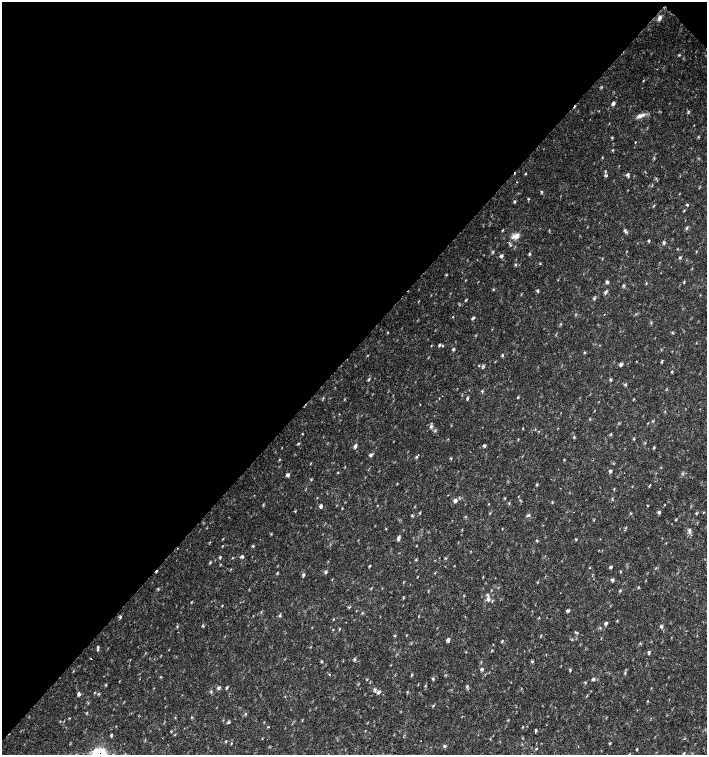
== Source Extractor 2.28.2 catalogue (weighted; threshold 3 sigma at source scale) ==
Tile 2 of 4 x 4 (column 2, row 1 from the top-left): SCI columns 1635-3043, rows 4518-6023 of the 6023 x 6029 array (HDU 1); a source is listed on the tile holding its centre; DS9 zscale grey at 2 x 2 block average (1 PNG px = mean of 2 x 2 image px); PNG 709 x 757 px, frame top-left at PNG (2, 2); no overlay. Shown black and unused: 47% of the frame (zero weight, under 2 of 3 exposures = <1% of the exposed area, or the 3 px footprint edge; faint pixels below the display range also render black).
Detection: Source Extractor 2.28.2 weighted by HDU 2 'WHT'; one run over the whole footprint, this tile lists its part. Background 0.018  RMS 0.0031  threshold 0.0141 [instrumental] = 3 sigma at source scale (4.5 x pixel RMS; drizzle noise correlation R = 1.50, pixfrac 1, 0.0396/0.0396 arcsec/px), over >= 5 px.
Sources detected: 136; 3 cosmic-ray / hot-pixel residue — not listed; the other 133 listed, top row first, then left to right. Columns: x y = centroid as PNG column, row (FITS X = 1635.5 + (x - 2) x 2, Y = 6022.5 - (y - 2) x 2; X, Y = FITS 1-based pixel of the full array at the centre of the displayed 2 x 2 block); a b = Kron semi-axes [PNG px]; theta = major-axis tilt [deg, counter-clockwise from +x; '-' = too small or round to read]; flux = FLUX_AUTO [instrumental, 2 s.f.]
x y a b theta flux
660 17 4 4 - 2.2
679 55 4 2 - 0.55
643 80 4 2 - 0.37
613 104 5 4 - 1.5
640 116 14 5 21 3.7
635 142 3 2 - 0.35
612 150 3 2 - 0.52
525 174 3 2 - 0.49
628 175 5 4 - 1.4
606 176 5 3 - 0.87
515 201 3 3 - 0.71
687 205 4 2 - 0.56
684 210 4 2 - 0.53
687 228 5 3 - 0.84
502 230 4 2 - 0.54
625 230 6 3 -55 1.3
516 236 6 4 17 8.5
648 241 3 2 - 0.58
664 242 5 3 - 0.95
529 254 4 3 - 1
501 256 4 4 - 1.8
680 257 4 2 - 0.78
516 265 3 3 - 0.6
607 282 4 4 - 1.5
646 283 3 2 - 0.46
538 291 3 3 - 0.97
606 292 7 2 68 1.1
594 298 4 2 - 0.68
466 300 4 2 - 0.62
453 317 2 2 - 0.92
473 318 5 3 - 0.94
388 332 3 2 - 0.39
439 345 4 3 - 1
453 349 3 2 - 0.69
584 353 3 2 - 0.47
502 356 3 2 - 0.57
662 361 4 2 - 0.71
621 364 4 4 - 1.4
672 372 3 2 - 0.51
610 380 4 2 - 0.76
518 397 4 2 - 0.54
323 398 3 2 - 0.41
467 399 4 3 - 0.92
431 426 4 4 - 1.5
574 437 3 3 - 0.75
633 439 3 3 - 0.63
484 445 4 3 - 1
355 446 5 4 - 1.7
654 447 3 2 - 0.75
371 455 8 3 44 1.2
416 457 3 3 - 0.84
451 458 3 2 - 0.72
564 460 4 2 - 0.5
610 471 4 3 - 1.1
338 472 3 2 - 0.37
288 475 5 3 - 1.3
537 485 3 3 - 0.66
505 498 3 3 - 0.45
455 501 5 4 - 1.8
263 505 3 2 - 0.53
647 505 2 2 - 0.67
665 505 2 2 - 0.56
321 507 4 4 - 1.4
295 511 3 2 - 0.41
659 512 3 3 - 1.3
703 512 3 2 - 0.34
412 515 3 2 - 0.6
528 515 5 3 - 1.2
676 520 3 2 - 0.52
689 531 8 4 -89 1.9
271 534 3 2 - 0.45
398 538 6 3 81 1.8
253 546 3 3 - 0.65
242 556 4 3 - 1.5
220 557 4 3 - 0.72
210 562 4 2 - 0.63
370 566 4 3 - 0.55
611 567 4 3 - 0.86
620 571 3 2 - 0.41
325 572 4 3 - 0.91
277 573 4 3 - 0.6
303 574 4 4 - 1.1
612 580 5 3 - 1.3
371 588 3 2 - 0.42
488 599 7 4 -60 2.5
349 607 3 3 - 0.59
568 611 4 3 - 1.3
280 616 4 2 - 0.62
120 617 5 2 - 0.83
539 617 5 2 - 0.36
606 624 5 4 - 1.1
177 626 3 2 - 0.42
661 627 5 3 - 1.2
395 635 3 3 - 0.61
448 640 5 4 - 1.6
502 641 4 2 - 0.55
98 649 7 2 81 1
649 652 5 3 - 1
91 659 2 2 - 0.42
354 659 4 2 - 0.69
321 661 3 2 - 0.51
532 661 4 3 - 0.79
482 669 5 3 - 1
570 671 3 2 - 0.61
329 674 3 2 - 0.77
412 675 3 3 - 0.55
367 679 3 2 - 0.44
433 679 4 2 - 0.76
593 679 4 3 - 1.4
425 686 3 3 - 0.5
467 686 4 2 - 0.67
219 688 5 3 - 1.4
227 688 3 3 - 0.74
374 690 4 4 - 1.4
211 692 4 2 - 0.62
379 692 6 3 52 1.1
79 694 5 4 - 1.6
98 694 4 2 - 0.69
648 701 3 2 - 0.38
433 706 4 2 - 0.59
245 714 3 3 - 0.73
191 717 3 2 - 0.39
229 722 3 2 - 0.68
268 727 2 2 - 0.74
535 730 6 2 90 0.62
171 731 3 2 - 0.51
111 735 4 3 - 0.81
226 741 3 2 - 0.65
231 743 3 2 - 0.4
444 746 5 3 - 0.87
578 747 2 2 - 0.3
536 749 2 2 - 1.4
637 749 3 2 - 0.52
Diffuse or blended objects may show on this block-average render without a row.